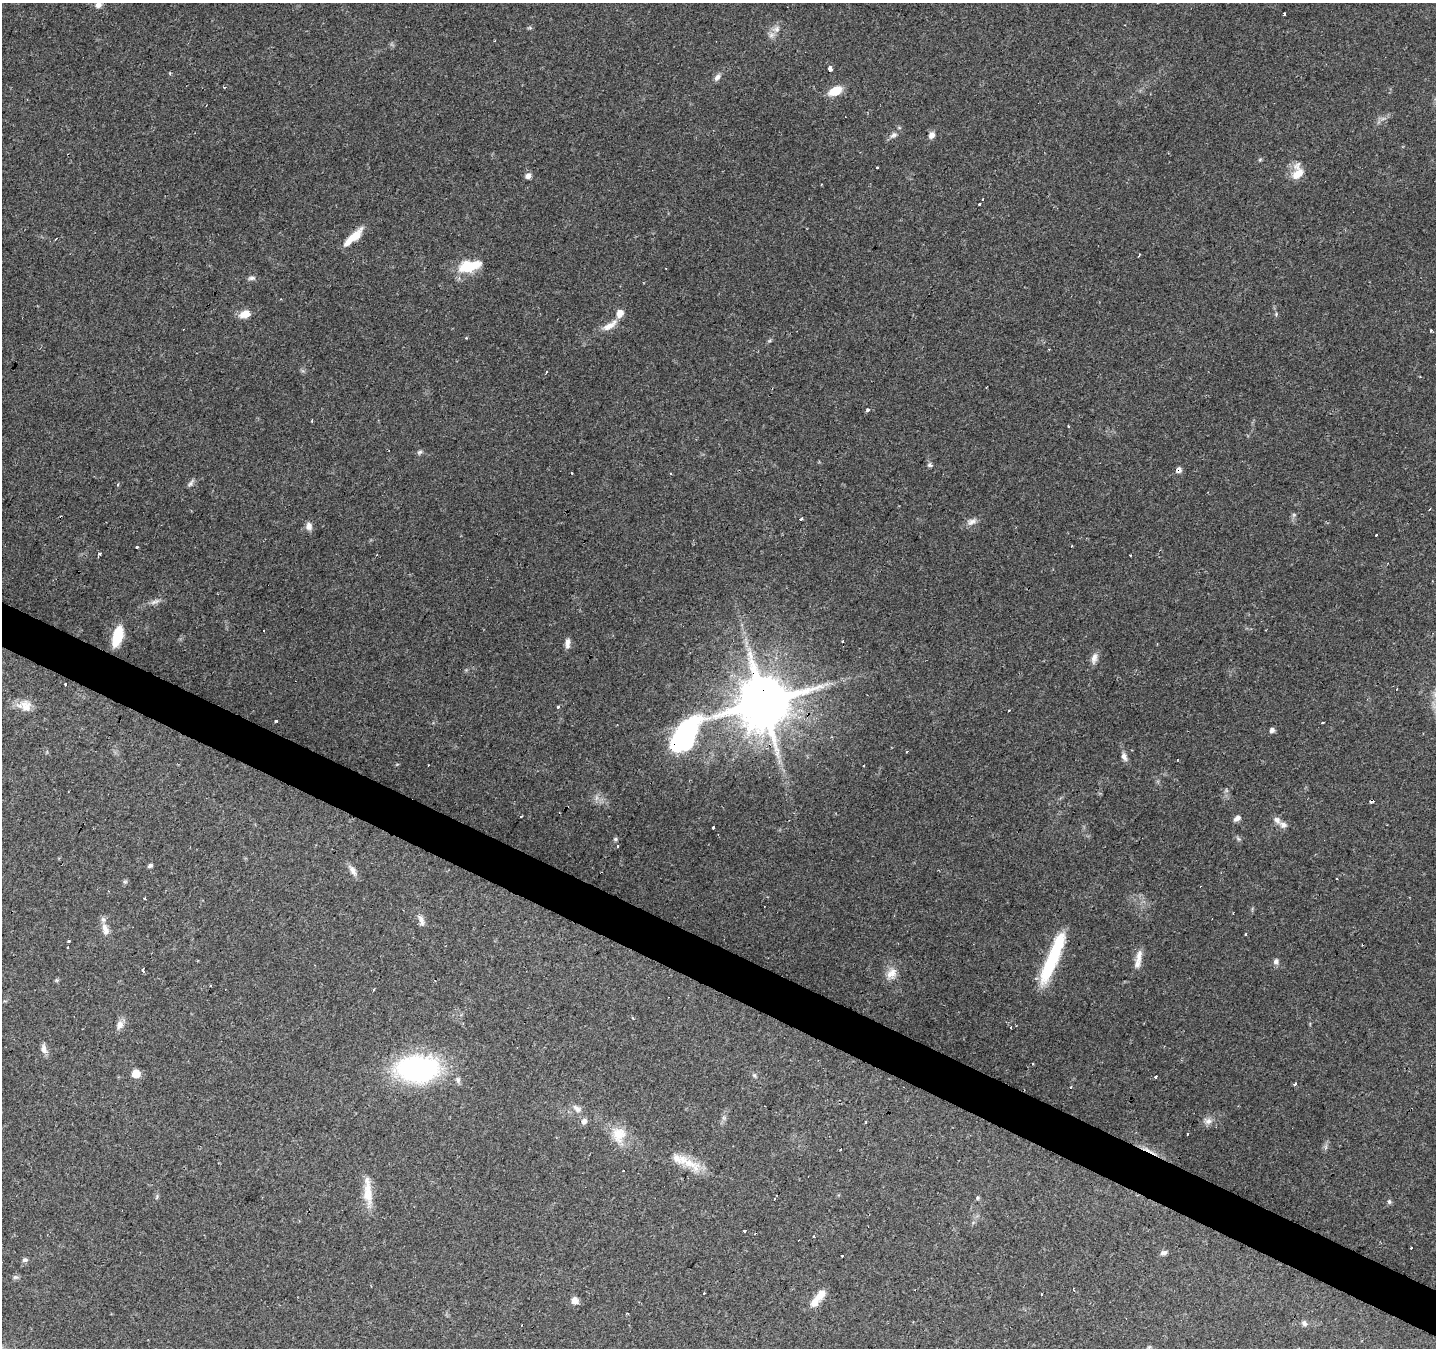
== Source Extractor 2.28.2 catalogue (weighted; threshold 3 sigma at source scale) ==
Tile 6 of 4 x 4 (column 2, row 2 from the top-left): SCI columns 1435-2868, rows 2888-4233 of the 5741 x 5842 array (HDU 1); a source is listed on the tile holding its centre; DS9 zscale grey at full resolution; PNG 1438 x 1350 px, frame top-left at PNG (2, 3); no overlay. Shown black and unused: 3% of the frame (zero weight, under 2 of 3 exposures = <1% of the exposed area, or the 3 px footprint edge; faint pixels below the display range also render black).
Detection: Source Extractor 2.28.2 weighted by HDU 2 'WHT'; one run over the whole footprint, this tile lists its part. Background 0.106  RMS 0.0056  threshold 0.0254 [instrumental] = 3 sigma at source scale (4.5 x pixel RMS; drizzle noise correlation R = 1.50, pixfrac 1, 0.0396/0.0396 arcsec/px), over >= 5 px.
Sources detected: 143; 24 cosmic-ray / hot-pixel residue — not listed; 5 inside a brighter listed object's ellipse — not listed separately; the other 114 listed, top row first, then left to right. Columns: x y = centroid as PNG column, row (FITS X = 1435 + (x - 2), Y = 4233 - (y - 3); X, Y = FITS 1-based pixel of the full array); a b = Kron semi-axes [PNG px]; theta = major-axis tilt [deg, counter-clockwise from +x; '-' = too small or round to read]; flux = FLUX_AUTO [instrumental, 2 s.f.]
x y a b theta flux
98 5 8 6 25 2.2
1284 14 3 3 - 2.3
530 28 6 4 -19 0.74
776 29 9 9 - 3.3
830 69 4 3 - 120
717 77 10 7 46 2.2
224 87 3 3 - 1.6
835 91 14 8 25 11
894 135 11 7 35 2.5
932 135 9 7 54 2.6
1260 159 6 4 20 0.71
877 167 3 3 - 3.1
1298 172 20 12 80 9.2
528 176 7 6 - 2.4
980 204 3 3 - 1.2
353 237 26 8 42 11
56 239 3 2 - 0.61
1139 255 3 2 - 0.63
469 266 30 13 12 16
251 278 10 5 6 1.6
245 314 12 8 17 6.3
610 325 23 8 31 5.9
1431 331 3 2 - 1.4
466 338 4 3 - 0.53
1049 349 3 2 - 0.68
547 372 3 3 - 1.4
867 410 4 3 - 1.3
1068 426 3 3 - 0.79
419 452 8 5 40 1.2
930 465 7 5 -27 1.3
1178 470 7 7 - 2.2
670 474 3 3 - 0.95
191 483 11 5 54 1.6
118 485 5 3 - 0.78
1430 509 3 2 - 0.44
1294 515 6 4 -19 0.74
61 517 3 3 - 1.6
801 519 3 3 - 6.4
972 522 14 8 21 3.2
309 526 10 8 -83 2.9
1071 546 3 2 - 0.42
137 547 3 3 - 1.6
99 554 5 3 - 1.5
1130 555 3 2 - 0.49
155 602 16 6 20 2.8
117 636 19 9 74 18
842 641 3 2 - 0.85
567 643 13 6 85 2.9
1094 658 15 7 78 3.4
65 684 3 3 - 4.2
821 686 11 4 -11 2.4
1397 689 3 2 - 0.41
764 702 16 14 65 3400
25 706 18 14 -19 6.7
558 707 3 3 - 1.5
275 721 3 3 - 2
1272 730 6 5 - 1.8
685 735 75 27 50 100
1124 756 12 7 -70 2.6
428 765 2 2 - 0.46
1226 790 7 4 -71 0.88
1371 801 4 3 - 4.8
520 816 3 2 - 0.87
1237 818 9 6 31 2.3
1277 820 12 8 -43 2.7
713 827 3 3 - 1.4
615 839 6 5 - 0.99
618 846 3 3 - 2
150 865 5 4 - 1.5
353 870 17 7 -60 3.2
1337 878 3 2 - 0.81
125 882 6 5 - 0.92
144 899 3 2 - 0.82
421 920 16 7 -71 3.1
105 929 18 9 -71 4.8
1246 934 3 3 - 1.9
69 941 3 2 - 0.82
67 947 3 3 - 0.95
1053 957 64 12 67 37
1139 957 22 8 84 5.3
1276 961 8 6 65 1.8
143 970 5 3 - 4.4
891 974 18 12 59 6.1
211 985 3 2 - 0.72
374 990 4 2 - 0.62
120 1025 12 9 65 3.5
44 1049 13 7 -78 3
417 1069 33 21 0 130
136 1074 6 6 - 9.7
754 1075 6 5 - 0.97
1156 1077 3 3 - 1.8
458 1080 9 7 -82 1.7
1295 1084 4 3 - 4.4
577 1108 14 8 -37 3.2
584 1121 9 7 53 2.4
1208 1121 11 8 15 3.1
619 1135 23 18 76 12
690 1164 35 12 -30 13
367 1195 24 13 -72 10
157 1197 6 4 71 0.79
977 1198 5 5 - 0.85
775 1199 3 2 - 0.75
1389 1201 7 5 -75 1.2
745 1231 3 3 - 1.6
813 1236 3 2 - 0.9
1411 1248 3 2 - 0.46
1164 1252 9 6 6 1.7
25 1260 7 6 - 1.4
15 1277 8 6 18 1.2
704 1293 3 3 - 1.6
820 1295 16 9 46 6.2
574 1301 6 6 - 6.2
1304 1323 8 7 - 1.7
1149 1347 7 4 18 0.82
Overlapping masked pixels (flux is a lower limit): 5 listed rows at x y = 1178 470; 61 517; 764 702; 685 735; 1371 801